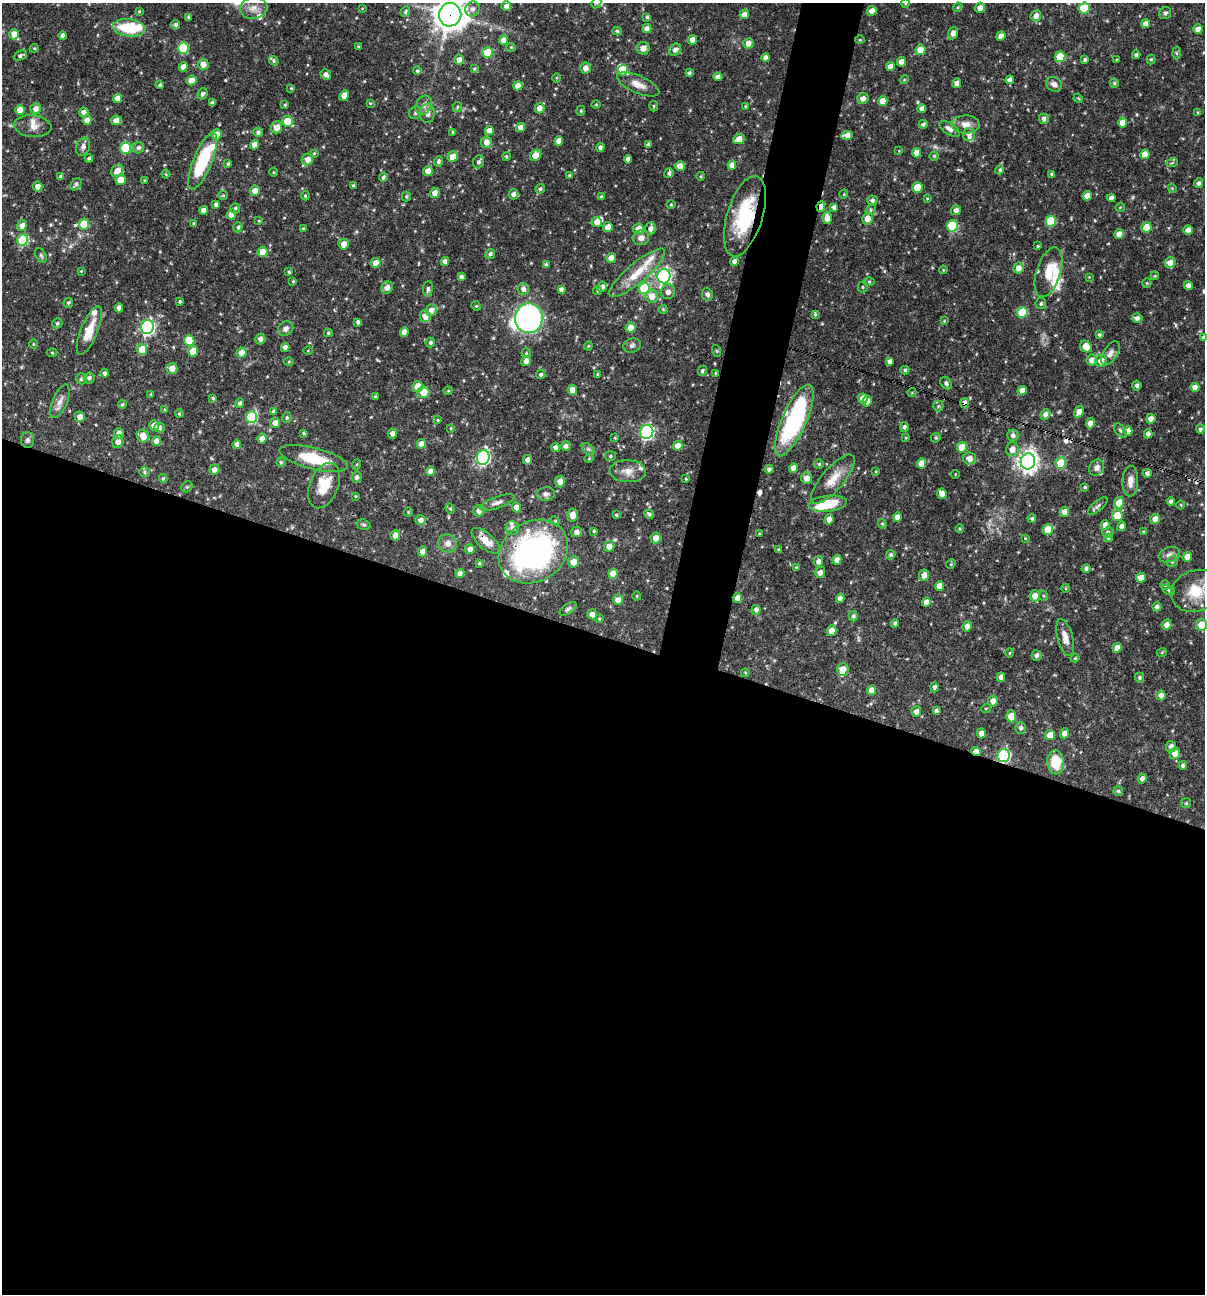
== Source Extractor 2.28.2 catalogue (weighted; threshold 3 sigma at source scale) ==
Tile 14 of 4 x 4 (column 2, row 4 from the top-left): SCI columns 1453-2655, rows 1-1292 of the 5186 x 5168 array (HDU 1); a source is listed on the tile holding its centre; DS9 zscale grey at full resolution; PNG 1207 x 1296 px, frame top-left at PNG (2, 3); each listed source drawn as its Kron ellipse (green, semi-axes under 4 px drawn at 4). Shown black and unused: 54% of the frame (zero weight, under 3 of 4 exposures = <1% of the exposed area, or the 3 px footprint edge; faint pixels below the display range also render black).
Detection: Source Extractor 2.28.2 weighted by HDU 2 'WHT'; one run over the whole footprint, this tile lists its part. Background 0.0698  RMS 0.0035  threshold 0.0159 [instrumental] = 3 sigma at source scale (4.5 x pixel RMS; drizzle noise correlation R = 1.50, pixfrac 1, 0.05/0.05 arcsec/px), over >= 5 px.
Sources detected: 530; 2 too faint to see at this stretch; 3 inside a brighter object's white glare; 4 cosmic-ray / hot-pixel residue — neither listed nor drawn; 19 inside a brighter listed object's ellipse — not listed separately; of the other 502, all 500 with FLUX_AUTO >= 0.241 (the completeness limit of this list) listed and drawn (2 fainter detections not listed), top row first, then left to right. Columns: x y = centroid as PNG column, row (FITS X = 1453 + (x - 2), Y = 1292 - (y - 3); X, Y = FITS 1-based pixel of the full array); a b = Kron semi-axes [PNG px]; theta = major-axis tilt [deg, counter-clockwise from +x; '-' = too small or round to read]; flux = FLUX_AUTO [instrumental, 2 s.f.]
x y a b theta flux
596 3 6 4 44 0.42
905 3 4 4 - 0.38
506 6 5 5 - 1.4
958 7 5 3 - 0.39
254 8 14 11 5 3
362 8 4 3 - 0.26
980 8 5 4 - 2.4
1084 8 5 5 - 11
472 9 7 7 - 1.5
139 11 4 3 - 0.32
872 11 5 4 - 2.1
405 12 5 4 - 0.58
1165 13 6 5 - 0.82
744 14 5 4 - 2.5
450 15 12 11 - 490
1036 16 6 5 - 2
189 17 4 3 - 0.88
647 17 4 4 - 0.54
1146 23 4 4 - 1.7
176 25 5 4 - 0.79
129 28 16 9 -7 14
647 28 4 4 - 1.9
1198 29 4 4 - 2.5
617 31 5 3 - 0.55
953 33 6 5 - 1.7
14 34 5 4 - 2.5
63 36 4 3 - 1.3
1001 36 4 4 - 1.9
503 40 5 4 - 2.1
692 40 5 4 - 2.7
860 40 5 3 - 0.31
748 43 5 5 - 2.2
358 47 4 3 - 0.41
511 47 4 4 - 0.35
34 48 4 4 - 0.4
183 48 6 5 - 18
643 48 6 6 - 2.8
675 50 7 5 45 1.4
920 50 5 5 - 5
487 53 5 5 - 7.9
1176 53 6 4 -88 0.45
1136 55 4 4 - 0.8
20 56 7 4 24 0.91
766 57 4 4 - 1.9
1060 57 5 5 - 9.1
1151 59 5 4 - 0.44
459 60 5 4 - 1.7
1085 60 4 4 - 0.73
1116 60 3 3 - 0.33
274 61 5 4 - 0.58
901 62 5 4 - 2.2
203 64 5 5 - 2.4
890 66 4 4 - 2.1
183 67 5 4 - 2.2
585 68 6 5 - 2
475 69 4 3 - 0.43
623 70 5 5 - 4
417 71 4 4 - 0.55
689 73 4 3 - 0.54
326 74 5 5 - 1.1
718 77 4 4 - 1.3
557 78 5 3 - 0.33
191 80 5 5 - 2.8
904 80 4 3 - 0.31
1010 80 4 4 - 1.6
957 83 5 4 - 2.3
1114 83 4 4 - 0.6
638 84 23 8 -23 3.4
1054 84 8 7 - 1.8
160 85 4 4 - 0.8
518 86 5 4 - 2.9
291 88 4 4 - 0.34
203 94 5 5 - 0.94
344 96 5 4 - 3
118 98 4 4 - 2.5
863 98 6 5 - 1.7
1078 98 5 4 - 0.34
883 101 5 4 - 2.8
212 103 4 4 - 1
370 103 3 3 - 0.32
596 104 5 3 - 0.3
285 105 4 3 - 0.4
424 105 10 7 65 1.7
654 106 5 3 - 0.43
746 106 4 4 - 0.53
457 107 5 4 - 0.52
539 108 5 5 - 2.4
36 109 6 5 - 1.9
922 109 4 4 - 1.8
20 110 5 4 - 3.8
581 111 5 4 - 0.42
84 112 4 4 - 1.9
1198 112 4 3 - 0.33
415 113 7 6 - 0.78
427 114 9 7 87 1.9
1044 119 5 5 - 1.2
87 120 5 4 - 2.4
116 120 6 5 - 1.9
287 121 5 5 - 8.1
1123 123 5 4 - 3.8
923 124 4 4 - 0.68
966 124 14 9 -2 2.8
32 126 19 11 -7 3
277 127 6 5 - 2.6
521 127 5 4 - 2.3
949 129 11 5 -34 1.8
489 131 4 4 - 2.3
258 132 4 4 - 0.96
453 132 4 4 - 0.53
216 134 5 5 - 3.2
969 134 7 6 - 1.7
847 135 6 4 3 2.4
739 139 6 5 - 3
559 141 5 4 - 2.4
486 142 5 5 - 2.5
649 144 4 3 - 0.61
254 145 5 4 - 3.1
83 147 9 6 68 1.3
600 147 4 4 - 0.97
125 148 5 5 - 19
138 148 5 5 - 1.1
899 151 4 3 - 0.25
314 153 3 3 - 0.33
917 153 5 4 - 2.2
1145 154 5 4 - 4
535 155 6 5 - 4.3
506 156 4 4 - 0.52
934 156 4 4 - 0.43
453 157 5 5 - 4.6
89 158 4 4 - 0.57
307 159 6 5 - 2.3
628 159 4 4 - 1.7
203 161 30 9 68 21
438 161 5 4 - 0.76
479 162 7 5 67 1
1172 163 6 3 19 0.3
228 164 3 3 - 0.57
732 165 5 4 - 2.5
680 166 5 5 - 2.8
1000 170 5 4 - 0.51
117 171 7 5 44 2.7
428 171 5 4 - 2.9
273 172 4 3 - 0.32
669 173 5 4 - 0.84
166 174 4 4 - 0.32
1052 174 4 4 - 0.73
570 175 4 3 - 0.4
701 176 4 3 - 0.34
61 177 4 3 - 1.1
383 177 5 4 - 0.82
121 180 5 5 - 4.1
145 180 4 4 - 0.31
1198 183 5 4 - 0.78
76 184 7 5 52 0.94
353 185 4 3 - 0.36
38 187 5 5 - 1.9
917 187 5 5 - 7.6
1172 188 4 3 - 0.32
540 189 5 4 - 0.63
255 191 5 5 - 2.6
435 193 5 4 - 2.4
513 194 5 5 - 1.1
844 194 5 3 - 0.27
223 195 5 4 - 0.41
305 196 5 4 - 0.49
1087 196 5 4 - 2.2
406 197 5 4 - 0.46
601 197 3 3 - 0.46
927 198 4 4 - 0.32
1111 198 4 4 - 1.5
872 200 5 5 - 0.86
216 205 4 4 - 1.1
671 205 5 3 - 0.34
821 207 5 4 - 2.1
834 207 4 4 - 1.1
1120 207 5 3 - 0.27
235 208 5 5 - 0.7
204 210 4 4 - 2.3
871 210 5 5 - 0.61
956 210 5 5 - 1.5
232 214 5 4 - 3.6
745 216 42 17 73 23
827 218 6 4 -86 2.4
867 219 6 5 - 2.5
259 221 3 3 - 0.31
1051 221 5 5 - 13
597 222 5 5 - 2.6
84 224 5 5 - 9.5
194 224 4 3 - 0.55
22 225 5 4 - 2
952 226 6 5 - 23
238 227 5 4 - 0.7
608 227 5 5 - 2.6
1146 227 5 5 - 5.9
303 228 4 4 - 0.33
651 228 6 5 - 1.7
638 229 5 5 - 3
1188 230 5 4 - 2.7
1119 234 5 4 - 2.3
641 238 8 7 - 1.9
23 240 6 5 - 22
344 244 5 5 - 3.5
1038 246 4 3 - 0.39
263 252 5 5 - 4.3
490 254 5 5 - 0.92
41 255 8 5 -63 0.58
611 258 5 4 - 2.8
445 261 4 4 - 1.8
734 261 4 4 - 1.5
375 263 5 5 - 2.4
1170 263 5 5 - 2.6
546 264 4 3 - 0.5
1018 268 5 5 - 2.7
943 270 4 3 - 0.31
81 271 3 3 - 0.26
289 272 3 3 - 0.47
1049 272 26 12 72 7.4
637 273 35 10 40 8.6
664 276 7 6 - 84
1155 276 4 3 - 0.28
461 277 4 4 - 1.1
1089 277 3 3 - 0.24
293 281 4 4 - 0.38
869 282 6 4 0 0.47
1147 283 5 4 - 0.37
1188 285 4 4 - 1.5
602 287 5 4 - 1.4
863 287 5 5 - 0.54
387 288 6 5 - 2.2
644 288 6 5 - 22
428 289 8 5 83 0.74
523 289 6 5 - 1.5
561 289 4 3 - 0.96
598 291 4 4 - 0.46
668 292 7 7 - 1.5
707 294 6 5 - 1.1
652 296 7 6 - 3.7
180 301 4 3 - 0.42
68 303 5 4 - 0.56
1041 304 5 5 - 0.72
476 306 5 4 - 0.43
119 308 4 4 - 1.7
663 309 4 4 - 0.37
431 310 6 5 - 2.6
1022 312 5 5 - 13
815 314 4 3 - 0.44
425 316 6 5 - 3
529 318 15 14 - 99
1137 318 5 5 - 1.3
944 321 4 3 - 0.27
358 322 4 3 - 0.86
57 323 5 5 - 0.59
147 327 7 6 - 74
286 328 8 7 - 1.5
630 328 5 5 - 3.2
89 330 26 8 68 6
404 332 5 4 - 2
328 333 4 4 - 0.52
1099 335 4 3 - 0.65
1204 338 4 4 - 0.98
260 339 5 5 - 1.4
189 341 5 5 - 7.6
430 343 5 5 - 0.68
33 344 4 3 - 0.27
632 345 8 7 - 1
588 346 4 4 - 0.35
1086 346 6 5 - 3.8
285 347 4 4 - 1.8
142 349 5 5 - 6.2
193 351 5 5 - 5.8
308 351 4 3 - 0.3
717 351 6 4 -71 0.4
52 353 5 3 - 0.32
242 353 5 5 - 2.6
526 353 5 4 - 0.42
1110 353 13 7 58 1.7
1092 360 5 5 - 2.3
526 361 5 5 - 2
890 361 4 4 - 1.2
1101 361 6 5 - 2.6
289 362 5 3 - 0.36
172 368 5 5 - 3
905 370 4 4 - 0.59
702 371 5 4 - 0.73
105 373 4 4 - 1
716 373 3 3 - 0.47
541 374 4 4 - 0.78
597 374 3 3 - 0.33
89 378 5 5 - 1
81 379 5 5 - 0.84
946 383 7 5 -55 0.84
1137 386 5 4 - 0.79
418 387 5 5 - 4.9
1195 387 4 4 - 2.1
572 390 5 4 - 2.4
448 391 4 4 - 0.37
1022 391 5 4 - 2.6
423 392 6 5 - 5.7
912 392 4 3 - 0.26
151 394 4 3 - 0.38
375 396 4 4 - 0.32
213 398 4 4 - 0.47
863 398 5 5 - 3.1
60 401 18 7 67 2.3
867 401 5 4 - 2.2
240 403 5 4 - 0.91
964 403 5 4 - 1.9
122 404 4 4 - 0.5
938 406 5 5 - 0.47
165 410 3 3 - 0.38
273 411 4 4 - 0.73
1079 412 6 4 57 2.6
179 414 4 3 - 0.44
1045 414 5 5 - 1.3
80 417 5 5 - 2.1
251 417 6 5 - 27
287 418 5 4 - 0.53
1151 419 5 4 - 2.7
438 420 4 3 - 0.36
794 420 39 12 66 47
275 423 5 5 - 2.2
1090 423 5 4 - 2.1
154 425 5 4 - 2.5
904 427 5 4 - 0.86
159 428 5 5 - 0.82
451 428 4 3 - 0.35
1200 429 4 4 - 0.78
1120 430 8 5 -52 0.74
1128 431 5 4 - 2.7
647 432 7 6 - 64
119 433 5 5 - 1.4
304 433 3 3 - 0.43
392 433 5 4 - 1.6
1148 434 4 4 - 1.3
1013 435 5 5 - 1.2
143 436 6 5 - 4.3
615 438 3 3 - 0.33
906 438 4 3 - 0.33
936 438 5 4 - 0.53
262 439 5 4 - 2.4
27 440 8 6 89 0.95
156 441 5 4 - 2
118 442 6 5 - 2
237 444 4 4 - 1.4
421 444 5 4 - 1.9
565 446 5 4 - 1.4
678 446 5 4 - 2.2
555 447 4 4 - 1.6
962 447 5 5 - 6.2
588 449 7 4 -44 0.7
1012 449 7 6 - 2.5
610 456 5 5 - 0.62
314 458 35 11 -14 13
483 458 7 6 - 61
589 458 4 3 - 0.29
969 458 6 6 - 2.3
528 460 5 4 - 1.8
1028 461 8 7 - 210
281 462 4 4 - 0.52
922 463 5 4 - 3.9
1061 463 5 5 - 8.5
357 464 5 3 - 0.33
819 464 4 4 - 0.49
793 468 5 4 - 2.4
1097 468 8 7 - 1.4
769 469 4 4 - 0.91
214 470 5 5 - 1.9
430 471 5 4 - 2.3
628 471 18 11 -2 3.4
876 471 3 3 - 0.3
144 472 5 5 - 0.59
1147 473 4 4 - 0.97
955 474 4 3 - 0.25
357 477 6 5 - 1
163 478 4 3 - 0.53
807 478 6 5 - 2.7
686 479 4 4 - 0.31
833 479 31 11 50 5.8
1130 481 15 8 88 2.7
560 482 5 5 - 2.5
324 486 24 14 68 8.8
187 487 6 5 - 0.51
1085 487 4 3 - 0.47
546 494 9 7 7 1.2
942 494 5 4 - 2.7
355 496 3 3 - 0.33
1171 501 4 4 - 1.2
497 502 18 5 20 1.7
1119 503 5 5 - 6.2
828 504 19 8 6 11
1181 505 4 3 - 0.29
1098 506 12 5 41 0.95
516 507 5 4 - 2.3
450 509 5 4 - 0.48
479 511 6 5 - 2.3
408 512 4 4 - 0.34
1064 512 5 4 - 3.9
649 514 5 4 - 0.74
573 515 6 5 - 3.1
616 515 4 3 - 0.39
1117 516 5 5 - 7
897 517 5 4 - 2.1
829 519 5 4 - 2.2
1032 519 4 4 - 0.62
1155 519 5 4 - 2.3
421 520 5 5 - 1.5
555 521 5 4 - 0.41
882 524 5 4 - 0.44
364 525 7 5 -17 0.63
1105 525 5 4 - 2.2
1121 526 5 4 - 1.4
512 528 7 6 - 1.5
960 528 4 4 - 0.41
1048 529 5 5 - 7
594 531 3 3 - 0.41
577 532 5 5 - 1.6
1108 532 5 5 - 0.91
1143 532 4 3 - 0.34
759 534 3 3 - 0.3
395 535 5 5 - 2.4
656 538 5 5 - 3
1025 538 3 2 - 0.26
1108 538 4 4 - 0.59
486 541 17 8 -41 4.5
448 543 9 9 - 2.2
609 546 5 5 - 2.5
470 549 5 5 - 2.1
779 549 4 3 - 0.34
423 551 5 4 - 2.5
533 552 36 30 32 89
891 555 5 4 - 0.73
1169 555 11 7 17 1.6
1187 557 5 4 - 3.4
837 560 5 4 - 2.3
1172 561 6 5 - 0.68
574 562 6 5 - 3
818 562 5 4 - 1.4
479 563 4 3 - 0.43
951 564 5 4 - 0.41
796 568 4 3 - 0.42
1086 569 4 4 - 0.94
820 572 5 5 - 1.7
460 573 4 4 - 2.3
613 574 5 4 - 4.4
924 575 6 5 - 2.4
1141 578 5 5 - 3.2
1165 585 5 5 - 0.48
939 586 5 4 - 3.2
1066 588 4 3 - 0.29
1169 590 7 4 -29 0.64
1196 591 25 20 21 10
637 596 4 4 - 0.4
1035 596 5 5 - 2.6
1044 596 5 3 - 0.35
737 598 5 4 - 2.2
840 598 4 4 - 1.9
618 600 5 5 - 2.3
926 602 5 4 - 2.4
1157 607 4 4 - 1.1
568 609 9 5 35 0.85
756 610 5 4 - 1.1
592 614 5 5 - 2.5
853 616 5 4 - 0.75
599 619 4 3 - 0.35
895 623 4 3 - 0.61
1167 625 5 5 - 2.3
1201 625 6 5 - 4.7
967 626 5 4 - 1.7
832 631 5 4 - 3.9
1065 637 19 7 -75 3
1117 648 5 4 - 2.4
1162 652 5 3 - 0.29
1010 653 5 3 - 0.3
1037 655 5 5 - 1.1
1075 658 4 4 - 0.39
843 669 6 5 - 2.9
745 673 4 4 - 0.37
1001 677 5 4 - 1.8
1139 677 5 4 - 0.67
934 687 5 4 - 0.83
871 690 5 4 - 2.4
1161 695 5 4 - 2.3
993 701 5 4 - 2.1
986 708 5 3 - 0.3
936 711 4 3 - 0.95
916 712 5 5 - 1.7
1011 716 6 5 - 4.1
1021 728 5 5 - 1
981 733 5 4 - 2.2
1065 733 5 4 - 2.8
1050 735 5 5 - 4.2
1171 746 5 5 - 1.5
976 752 5 4 - 4.2
1175 753 6 5 - 3.1
1004 756 6 6 - 43
1056 762 12 8 -86 9.6
1183 766 4 4 - 0.78
1142 779 5 4 - 1.7
1118 791 5 4 - 0.57
1186 803 5 5 - 0.55
Overlapping masked pixels (flux is a lower limit): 10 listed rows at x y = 450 15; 821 207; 745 216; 529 318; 964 403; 486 541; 533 552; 737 598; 976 752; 1004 756
Isophote crosses this tile's border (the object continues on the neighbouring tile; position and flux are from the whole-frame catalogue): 8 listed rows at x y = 596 3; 905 3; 1084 8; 450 15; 1204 338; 1195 387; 1196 591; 1201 625